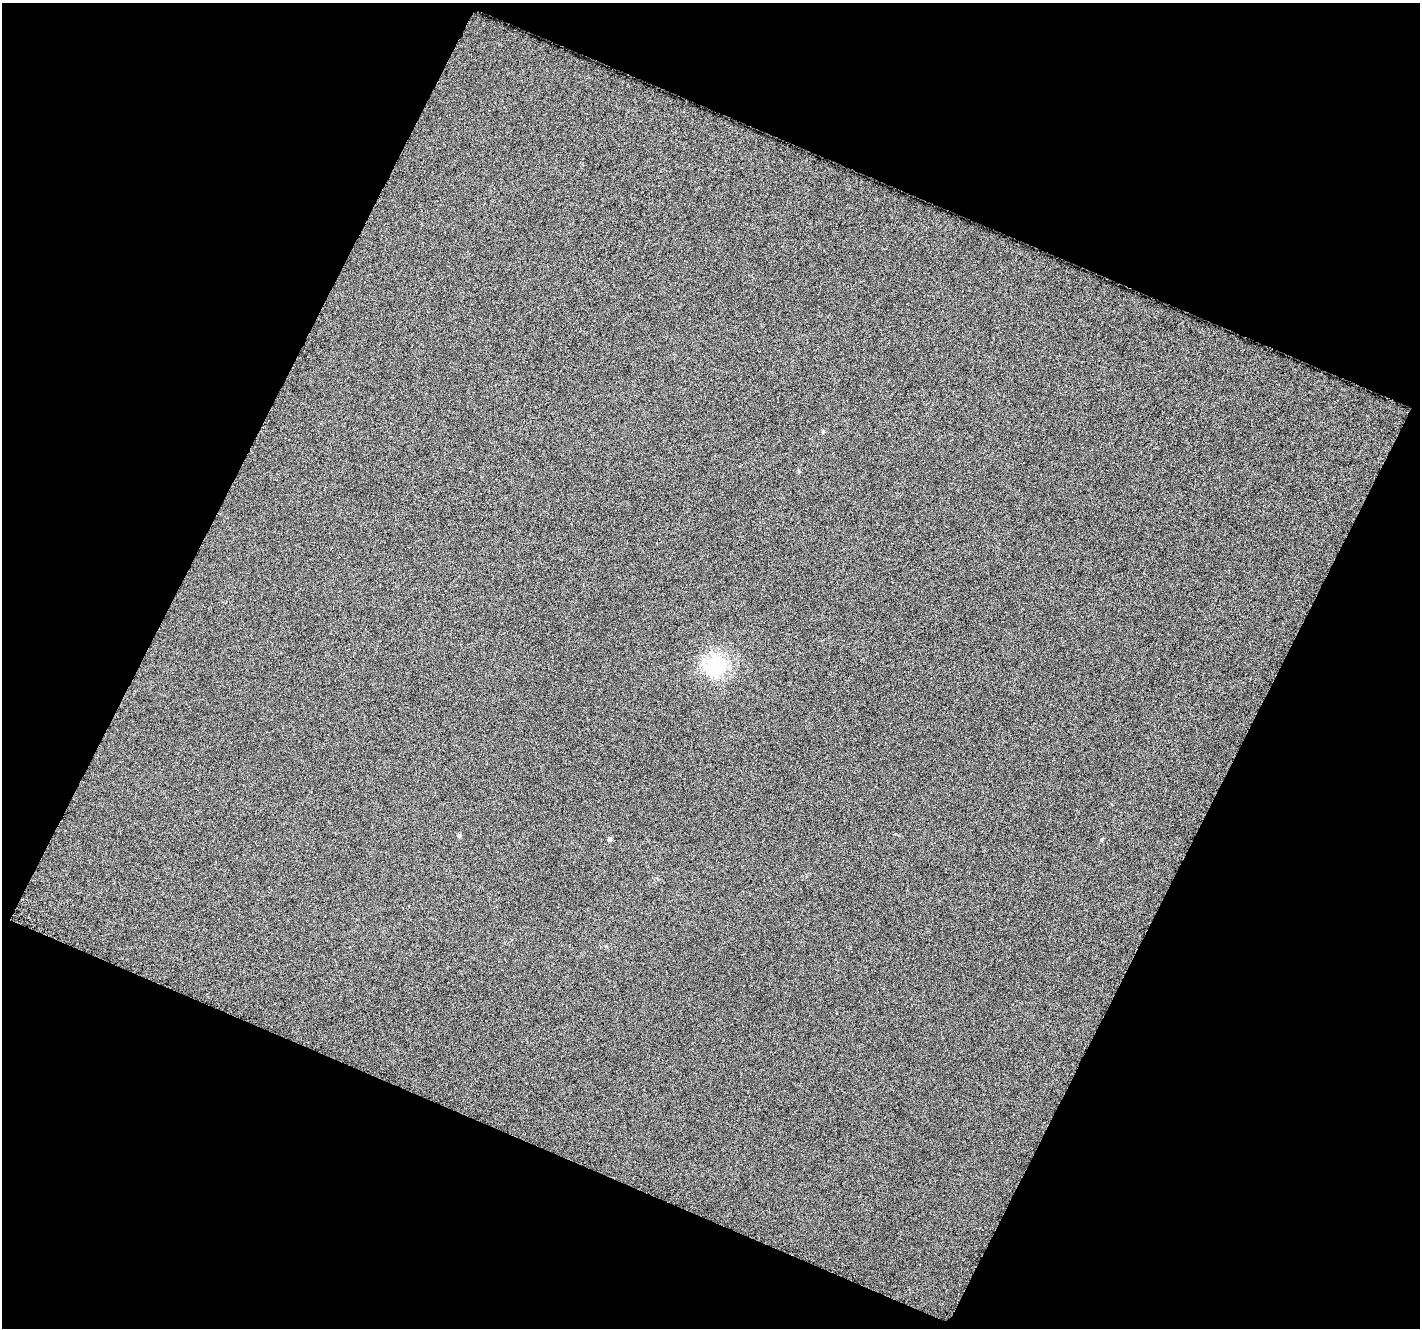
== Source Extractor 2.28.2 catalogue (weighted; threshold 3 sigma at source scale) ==
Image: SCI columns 4-1421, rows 58-1383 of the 1424 x 1450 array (HDU 1 of 3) = the unmasked area's bounding box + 8 px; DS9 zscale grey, full resolution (1 PNG px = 1 image px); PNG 1422 x 1330 px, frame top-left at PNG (2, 3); no overlay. Shown black and unused: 45% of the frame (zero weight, under 3 of 6 exposures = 2% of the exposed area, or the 3 px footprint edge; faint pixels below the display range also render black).
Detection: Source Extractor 2.28.2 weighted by HDU 2 'WHT'. Background 0.00105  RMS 0.012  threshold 0.0499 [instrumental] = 3 sigma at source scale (4.09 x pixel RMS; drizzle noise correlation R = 1.36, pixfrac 0.8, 0.0396/0.0396 arcsec/px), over >= 5 px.
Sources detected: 4; all 4 listed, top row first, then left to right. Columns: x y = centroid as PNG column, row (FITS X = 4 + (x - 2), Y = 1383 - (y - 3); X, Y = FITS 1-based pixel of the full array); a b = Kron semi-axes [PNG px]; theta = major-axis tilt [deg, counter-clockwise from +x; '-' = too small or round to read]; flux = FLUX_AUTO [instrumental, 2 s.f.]
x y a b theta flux
716 665 7 7 - 270
459 836 5 4 - 1.8
609 839 5 5 - 2.3
1101 840 5 3 - 1.2